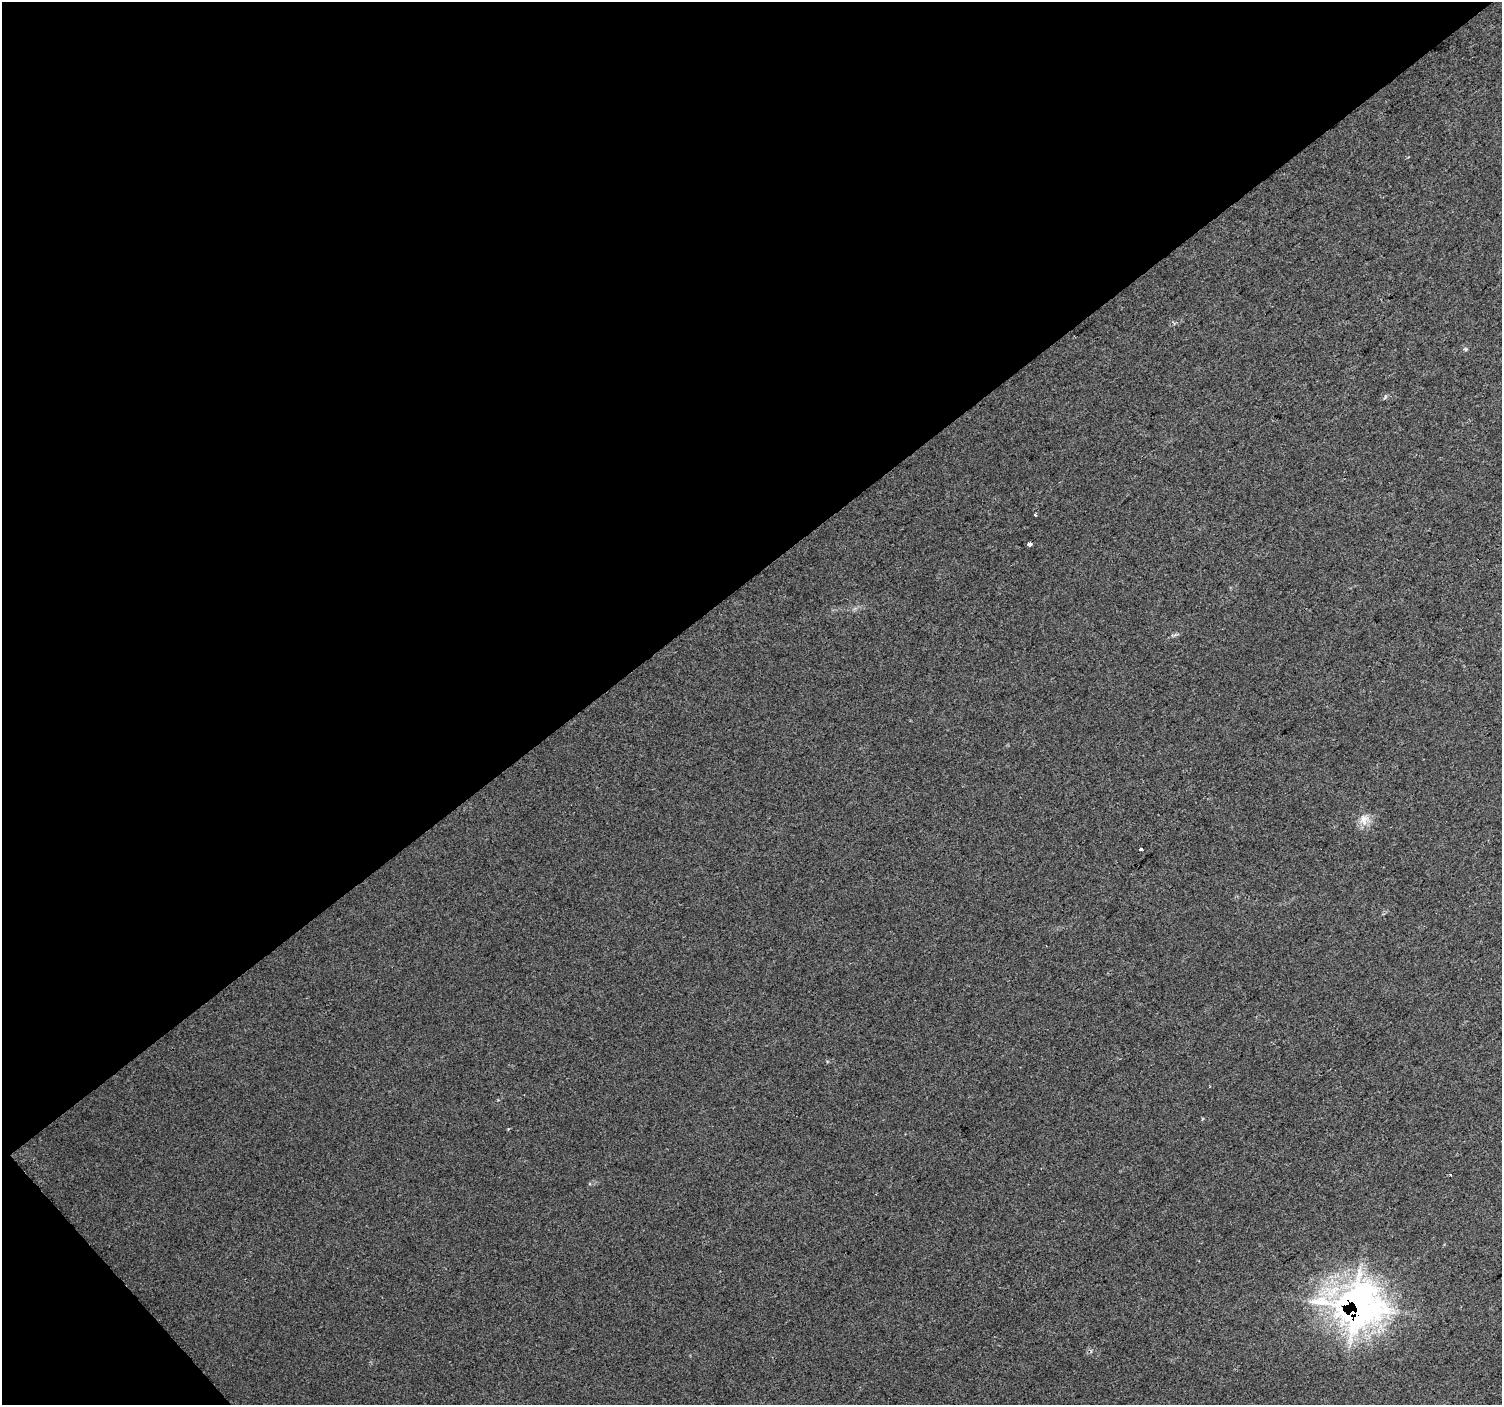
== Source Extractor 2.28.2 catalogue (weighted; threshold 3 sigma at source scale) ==
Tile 5 of 4 x 4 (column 1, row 2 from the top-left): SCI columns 5-1504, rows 3009-4411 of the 6047 x 5990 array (HDU 1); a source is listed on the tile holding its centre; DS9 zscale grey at full resolution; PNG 1504 x 1407 px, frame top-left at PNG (2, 2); no overlay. Shown black and unused: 42% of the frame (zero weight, under 2 of 3 exposures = <1% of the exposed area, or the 3 px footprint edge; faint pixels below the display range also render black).
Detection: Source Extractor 2.28.2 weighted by HDU 2 'WHT'; one run over the whole footprint, this tile lists its part. Background 0.016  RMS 0.0078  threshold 0.0351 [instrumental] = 3 sigma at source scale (4.5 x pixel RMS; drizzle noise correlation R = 1.50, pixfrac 1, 0.0396/0.0396 arcsec/px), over >= 5 px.
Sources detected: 7; all 7 listed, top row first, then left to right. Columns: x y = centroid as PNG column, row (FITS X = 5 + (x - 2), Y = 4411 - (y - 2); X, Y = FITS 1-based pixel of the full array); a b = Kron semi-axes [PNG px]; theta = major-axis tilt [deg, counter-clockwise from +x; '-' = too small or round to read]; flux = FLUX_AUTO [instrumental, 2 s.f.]
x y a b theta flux
1466 349 6 5 - 1.2
1035 514 3 3 - 3
1029 544 3 3 - 39
1364 820 16 12 84 8.3
1141 849 3 3 - 6.6
1450 1175 3 3 - 3.7
1357 1306 37 32 3 440
Overlapping masked pixels (flux is a lower limit): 1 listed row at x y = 1357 1306